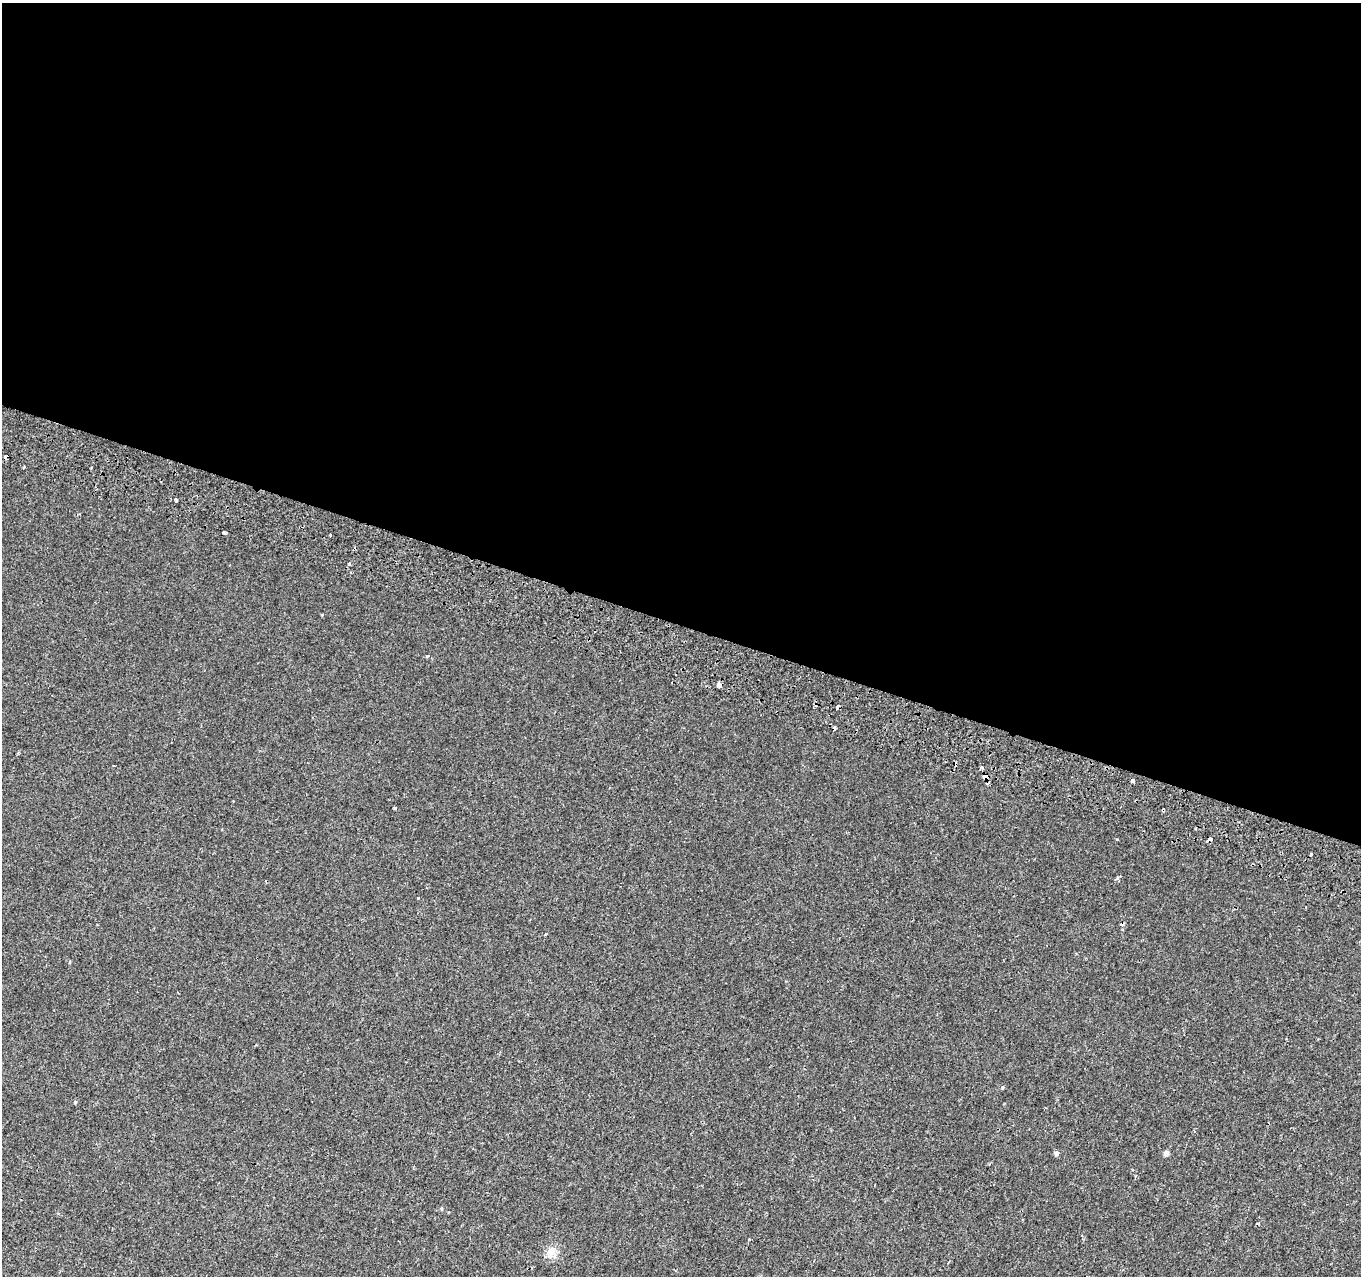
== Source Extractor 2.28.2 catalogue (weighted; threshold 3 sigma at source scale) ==
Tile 3 of 4 x 4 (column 3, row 1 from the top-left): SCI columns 2748-4106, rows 4155-5428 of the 5486 x 5698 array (HDU 1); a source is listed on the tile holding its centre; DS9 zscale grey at full resolution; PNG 1363 x 1278 px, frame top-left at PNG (2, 3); no overlay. Shown black and unused: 49% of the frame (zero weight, under 2 of 3 exposures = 3% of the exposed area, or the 3 px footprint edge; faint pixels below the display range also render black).
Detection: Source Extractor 2.28.2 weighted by HDU 2 'WHT'; one run over the whole footprint, this tile lists its part. Background 7.26e-04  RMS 0.0038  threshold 0.0171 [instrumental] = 3 sigma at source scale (4.5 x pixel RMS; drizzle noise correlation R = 1.50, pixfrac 1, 0.0396/0.0396 arcsec/px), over >= 5 px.
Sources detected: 28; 6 cosmic-ray / hot-pixel residue — not listed; the other 22 listed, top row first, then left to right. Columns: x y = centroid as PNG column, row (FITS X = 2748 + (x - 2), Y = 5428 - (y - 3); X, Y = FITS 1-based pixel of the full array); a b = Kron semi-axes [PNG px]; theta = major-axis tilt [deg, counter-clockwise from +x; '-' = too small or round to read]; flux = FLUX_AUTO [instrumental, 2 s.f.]
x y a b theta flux
6 456 4 3 - 1.7
24 467 3 2 - 0.37
176 500 4 3 - 0.57
224 533 4 3 - 1
330 535 3 3 - 0.9
349 564 3 3 - 1.2
427 656 3 3 - 0.49
719 685 5 4 - 6.5
838 707 5 3 - 2.4
834 728 4 3 - 1.4
18 753 3 3 - 0.41
982 768 3 3 - 2
985 777 4 4 - 6.7
1132 780 3 3 - 1.6
395 808 4 4 - 0.41
1163 810 4 3 - 1.3
1209 840 4 3 - 2.1
418 898 3 2 - 0.28
1002 1087 5 3 - 0.31
1056 1153 6 5 - 0.74
1166 1153 6 5 - 1.2
551 1252 14 12 -23 3.3
Overlapping masked pixels (flux is a lower limit): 7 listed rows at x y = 6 456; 719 685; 838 707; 834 728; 985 777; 1163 810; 1209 840